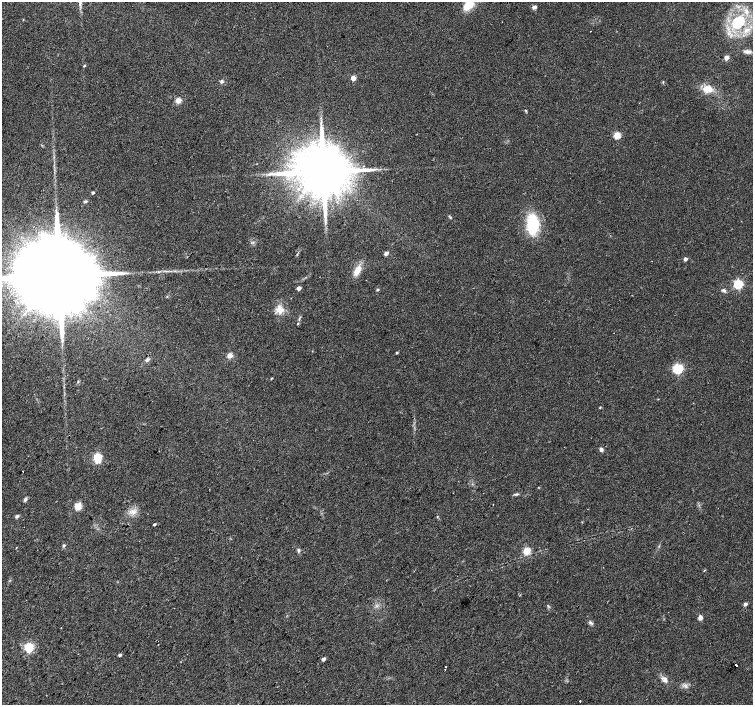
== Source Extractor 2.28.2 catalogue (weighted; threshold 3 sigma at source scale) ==
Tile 7 of 4 x 4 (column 3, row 2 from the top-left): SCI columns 3007-4508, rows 3047-4451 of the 6009 x 6026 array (HDU 1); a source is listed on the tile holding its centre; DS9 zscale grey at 2 x 2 block average (1 PNG px = mean of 2 x 2 image px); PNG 755 x 707 px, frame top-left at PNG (2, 2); no overlay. Shown black and unused: <1% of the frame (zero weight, under 2 of 3 exposures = <1% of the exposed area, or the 3 px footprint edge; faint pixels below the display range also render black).
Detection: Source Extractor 2.28.2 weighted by HDU 2 'WHT'; one run over the whole footprint, this tile lists its part. Background 0.0533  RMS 0.006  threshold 0.0272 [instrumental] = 3 sigma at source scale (4.5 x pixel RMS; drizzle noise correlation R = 1.50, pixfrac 1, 0.0396/0.0396 arcsec/px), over >= 5 px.
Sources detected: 67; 2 cosmic-ray / hot-pixel residue — not listed; the other 65 listed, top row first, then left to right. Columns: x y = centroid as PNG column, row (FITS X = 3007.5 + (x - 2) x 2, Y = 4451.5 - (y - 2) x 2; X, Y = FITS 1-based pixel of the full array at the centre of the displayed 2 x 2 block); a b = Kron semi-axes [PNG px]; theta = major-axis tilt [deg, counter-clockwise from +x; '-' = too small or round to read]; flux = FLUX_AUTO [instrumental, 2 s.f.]
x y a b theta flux
468 5 11 7 34 28
534 7 7 4 26 3.5
23 20 3 2 - 0.78
738 22 15 11 44 73
590 31 2 2 - 0.47
748 51 10 4 -3 5.3
726 58 3 3 - 15
84 66 3 3 - 1.4
353 78 3 3 - 20
222 81 5 4 - 2.6
663 82 4 2 - 1
707 89 11 8 6 19
178 100 3 3 - 33
526 111 3 3 - 1.3
321 121 5 2 - 1.8
617 135 3 3 - 47
323 172 13 11 32 13000
93 193 2 2 - 2.9
85 201 5 2 - 1.7
450 217 4 2 - 1.4
325 221 6 3 82 3
532 224 24 14 88 61
386 253 4 3 - 4.5
685 259 2 2 - 7.4
357 270 13 7 62 14
59 275 31 15 46 54000
738 284 4 3 - 140
299 288 3 2 - 10
378 290 3 3 - 2.3
723 290 6 4 -20 3.5
280 309 13 9 -63 15
298 323 4 3 - 1.2
397 353 3 2 - 1.7
230 355 6 5 - 7.1
147 360 5 4 - 3
678 369 4 3 - 170
271 378 4 2 - 1
78 381 3 2 - 1.1
600 407 4 2 - 0.91
601 449 5 4 - 3.3
98 458 4 3 - 90
22 471 2 2 - 2.7
516 494 6 3 9 2.3
25 499 6 4 67 2.8
78 506 8 6 55 12
133 512 7 5 -27 6.8
17 516 5 4 - 2.6
437 517 3 2 - 0.9
154 524 2 2 - 2.8
64 545 4 4 - 2.1
16 548 3 2 - 0.68
298 550 5 4 - 2.6
527 551 3 3 - 58
704 570 3 2 - 0.78
745 604 3 3 - 4.7
700 618 5 4 - 6.5
591 623 7 4 -33 3.1
29 648 3 3 - 140
120 655 3 2 - 3.4
323 659 3 2 - 6.5
736 665 2 2 - 35
446 666 2 2 - 2.1
665 680 9 6 -62 6.6
686 687 3 3 - 2
580 701 2 2 - 2.5
Isophote crosses this tile's border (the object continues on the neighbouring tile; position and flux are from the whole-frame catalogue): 2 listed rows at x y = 468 5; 59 275
Diffuse or blended objects may show on this block-average render without a row.